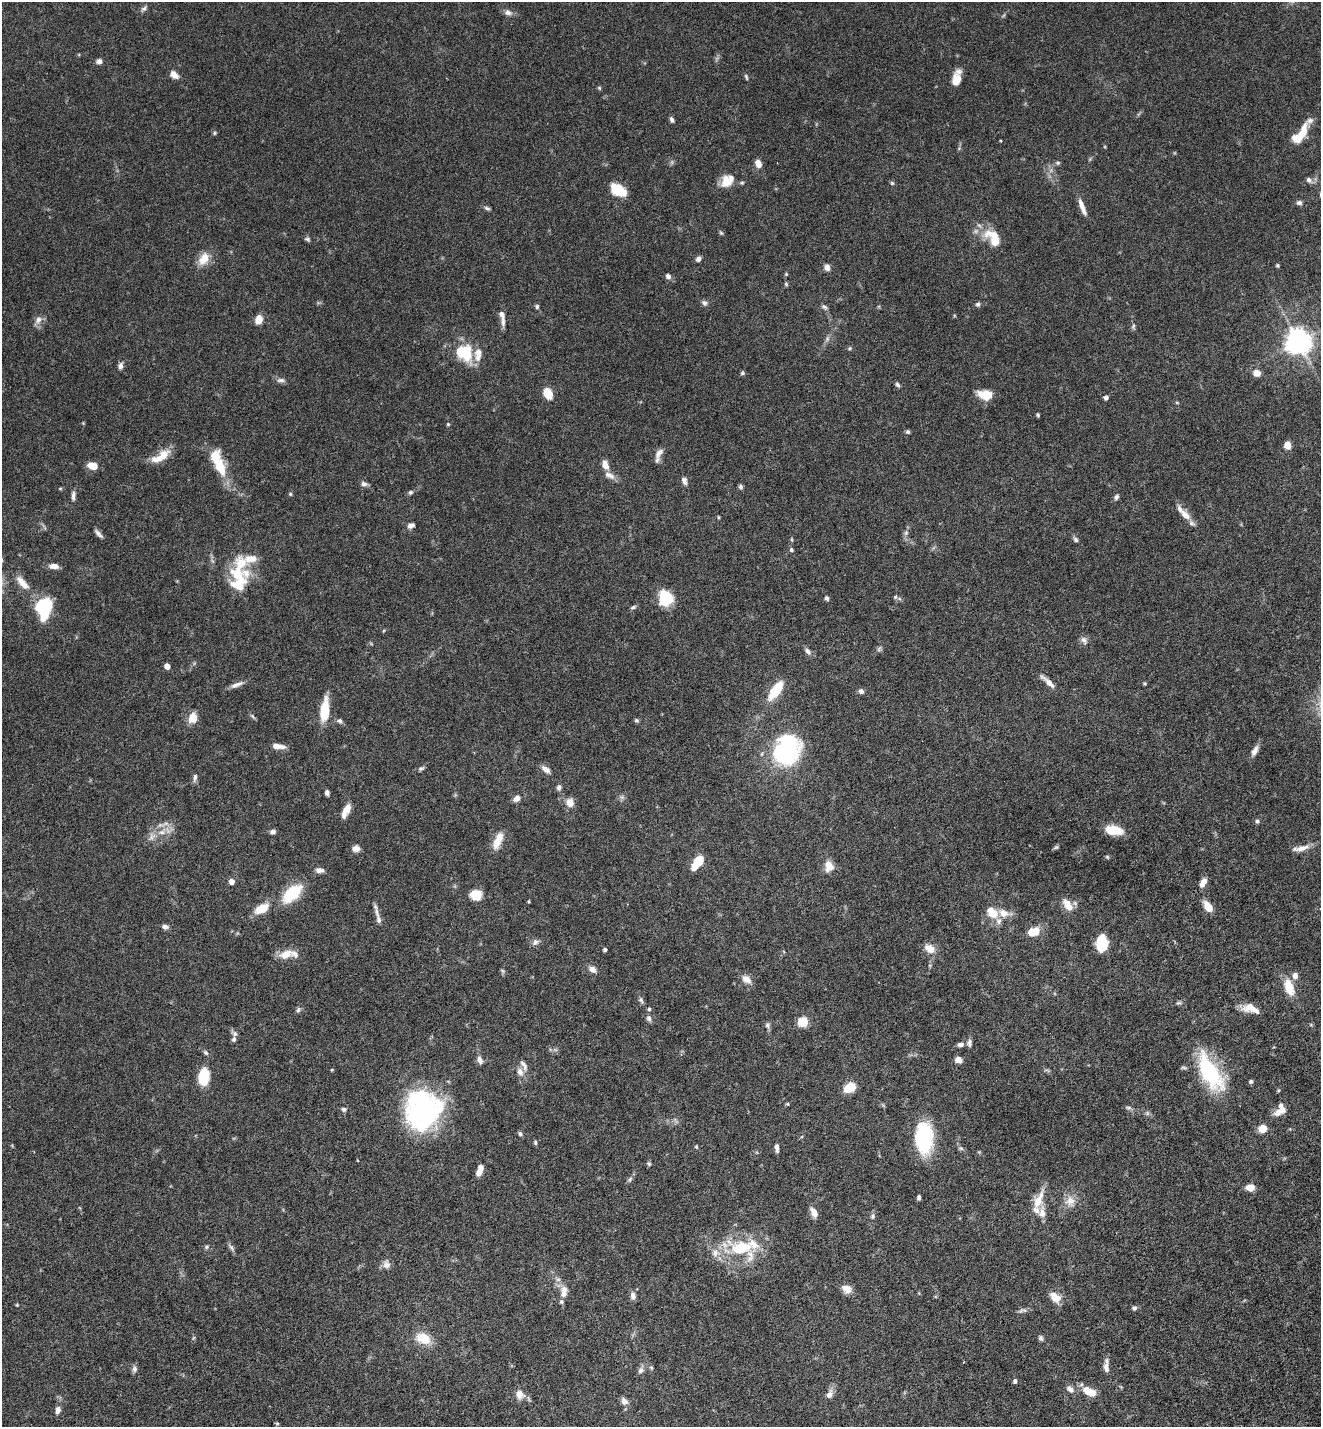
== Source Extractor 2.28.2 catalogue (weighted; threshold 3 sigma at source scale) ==
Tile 6 of 4 x 4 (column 2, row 2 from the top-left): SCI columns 1515-2833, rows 2914-4338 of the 5808 x 5823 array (HDU 1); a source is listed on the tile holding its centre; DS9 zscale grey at full resolution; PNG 1323 x 1429 px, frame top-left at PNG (2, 2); no overlay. Nothing masked; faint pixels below the display range render black.
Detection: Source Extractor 2.28.2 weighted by HDU 2 'WHT'; one run over the whole footprint, this tile lists its part. Background 0.0708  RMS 0.0023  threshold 0.00954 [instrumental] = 3 sigma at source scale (4.09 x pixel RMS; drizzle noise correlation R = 1.36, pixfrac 0.8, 0.05/0.05 arcsec/px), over >= 5 px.
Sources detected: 250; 3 too faint to see at this stretch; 2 inside a brighter object's white glare — not listed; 31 inside a brighter listed object's ellipse — not listed separately; the other 214 listed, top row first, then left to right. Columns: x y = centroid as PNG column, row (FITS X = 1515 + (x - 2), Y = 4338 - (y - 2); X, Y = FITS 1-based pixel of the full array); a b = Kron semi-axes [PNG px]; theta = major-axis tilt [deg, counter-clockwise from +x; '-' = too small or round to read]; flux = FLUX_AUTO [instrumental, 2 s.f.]
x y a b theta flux
144 9 11 5 46 0.6
508 12 11 7 -13 0.9
99 61 7 6 - 0.83
174 75 11 7 -39 1.4
746 77 8 4 -72 0.33
956 78 18 8 76 2.7
599 88 5 4 - 0.26
672 120 6 5 - 0.54
1303 131 18 9 73 3.1
214 133 5 5 - 0.28
1090 159 6 4 72 0.25
758 163 10 7 -66 1.3
1058 163 7 5 2 0.37
1309 180 9 6 -40 0.76
727 181 17 13 42 3.1
742 183 6 4 7 0.31
892 183 5 5 - 0.3
618 190 17 10 -32 5.1
1299 203 8 6 8 0.57
1082 207 21 6 -69 1.8
487 208 8 4 -25 0.43
721 233 6 5 - 0.29
992 235 31 12 -10 3.9
307 239 8 5 -20 0.43
204 259 19 12 59 2.8
698 259 7 6 - 0.66
1278 265 4 4 - 0.25
827 267 7 6 - 1.1
786 274 5 4 - 0.23
668 276 6 5 - 0.74
786 284 6 5 - 0.29
704 303 8 7 - 0.61
978 304 6 6 - 0.45
537 307 7 5 90 0.38
824 307 9 5 -37 0.5
502 315 11 6 -65 1
38 320 12 9 51 1.2
259 320 8 6 74 3.1
1133 326 7 5 69 0.41
827 339 8 5 66 0.58
1298 341 9 9 - 150
849 348 6 4 21 0.29
467 356 22 16 -78 4.8
120 366 8 6 82 0.74
742 373 6 5 - 0.34
1257 373 9 7 -19 1.5
281 380 11 6 0 0.71
897 384 7 5 -56 0.44
548 394 9 6 -63 5.3
987 395 14 12 17 2.8
1106 398 5 5 - 0.6
1177 403 6 3 -20 0.21
1038 415 4 3 - 0.28
448 424 5 4 - 0.23
908 432 6 5 - 0.36
1287 445 7 6 - 2.1
659 453 15 7 54 1.2
163 455 19 11 41 3.3
215 458 27 14 -62 6.1
92 465 10 7 -17 2.8
605 465 12 7 -69 1.5
684 481 10 6 -70 0.81
364 484 9 6 -14 0.73
740 487 6 5 - 0.45
410 492 6 6 - 0.43
290 494 5 5 - 0.25
73 496 12 5 84 0.8
1116 497 8 5 67 0.52
1184 513 25 7 -49 2.5
718 517 5 3 - 0.19
411 525 9 6 26 0.83
906 533 7 6 - 0.57
98 534 14 5 -46 0.74
1075 539 8 5 -51 0.5
791 550 6 5 - 0.4
54 566 12 6 -4 1.3
238 575 33 24 -27 8.2
22 583 23 9 -48 2.6
895 597 6 5 - 0.35
666 598 14 13 - 7.5
827 598 5 4 - 0.47
633 607 8 4 19 0.38
44 608 21 13 81 13
384 630 5 3 - 0.2
1084 640 11 8 -57 0.87
879 649 8 5 60 0.45
808 651 10 6 -53 0.77
167 666 5 5 - 1.3
1048 682 23 5 -42 1.6
1145 683 4 4 - 0.26
236 685 19 6 21 1.1
776 690 18 8 54 7.7
861 691 6 5 - 0.76
325 710 24 9 83 5.8
252 716 10 4 -45 0.37
193 718 11 8 69 2.7
636 720 6 5 - 0.34
340 721 8 6 -13 0.51
276 746 10 7 -14 1
785 751 27 22 58 29
1255 751 15 7 62 1.2
421 768 8 6 19 0.43
546 769 13 7 -32 1.1
195 777 12 5 81 0.62
559 787 7 5 84 0.6
327 793 5 4 - 0.61
622 797 8 6 -7 0.51
517 798 9 7 34 1.1
570 803 8 7 - 2.1
347 809 12 8 63 1.9
1257 821 6 5 - 0.39
1114 830 17 9 -8 4.7
162 832 15 9 31 2.4
273 832 7 5 16 0.64
498 840 21 8 67 3.2
1056 847 8 4 35 0.35
1301 848 25 7 12 1.8
356 849 9 7 6 1
1107 857 6 4 -45 0.27
698 862 12 6 53 7.3
829 866 12 10 86 2.3
320 870 12 7 0 0.87
231 882 5 5 - 1.4
1203 882 12 6 62 1.5
292 894 20 11 43 9.6
476 895 10 9 - 4.3
529 901 5 3 - 0.19
1067 905 16 9 -55 2.5
1208 907 10 6 -54 3.1
262 909 19 10 27 3.4
992 912 17 11 -47 3.2
377 913 18 6 -72 1.2
165 927 8 6 -7 0.75
1033 932 13 9 19 3.6
535 942 10 8 40 0.75
1102 943 14 10 86 6.9
930 949 15 10 -34 2.1
605 950 4 4 - 0.36
286 954 20 10 19 2.5
592 969 11 7 -31 1.2
503 971 7 4 -32 0.31
1295 976 9 7 82 1
746 979 12 8 -36 1.6
1289 987 19 10 -72 4
641 1000 9 6 -70 0.52
1178 1003 8 5 18 0.41
1250 1007 19 11 10 2.3
649 1009 5 4 - 0.35
298 1010 8 5 79 0.47
649 1018 9 6 -68 0.66
803 1022 6 6 - 9.5
767 1025 8 7 - 0.54
234 1033 10 6 -37 0.58
969 1043 10 6 83 0.66
960 1044 8 6 8 0.68
206 1053 8 6 -45 0.45
480 1060 10 6 -75 0.93
959 1060 6 5 - 1.7
332 1070 5 3 - 0.17
520 1072 11 8 -73 1.3
1210 1072 45 19 -60 18
204 1077 14 8 87 8.9
1251 1081 5 5 - 0.34
850 1087 11 7 30 4.6
787 1104 5 4 - 0.23
1128 1108 8 5 5 0.43
344 1109 6 6 - 0.48
422 1110 34 28 59 49
1147 1113 6 5 - 0.42
1278 1113 11 8 27 1.5
1263 1129 5 5 - 5.3
520 1134 6 5 - 0.44
924 1138 34 19 -89 15
535 1143 6 5 - 0.33
696 1147 6 4 -69 0.25
777 1148 8 4 -84 0.84
961 1148 7 5 -21 0.43
649 1164 6 5 - 0.33
480 1170 12 6 70 1.8
630 1179 9 4 55 0.49
1250 1187 9 7 -2 1.9
919 1197 5 3 - 0.45
1039 1200 28 11 68 3.4
1070 1201 16 13 -83 2.2
814 1212 11 6 -63 1.7
873 1216 8 6 69 0.52
206 1247 7 5 -22 0.39
231 1248 11 6 -55 0.59
741 1248 41 23 -2 12
386 1264 12 9 -75 1.2
558 1279 7 6 - 0.6
564 1289 10 9 - 1.3
847 1289 12 9 -24 1.6
633 1296 10 7 -83 0.89
1055 1297 14 9 -43 2.4
561 1302 6 6 - 0.43
17 1305 5 4 - 0.18
1134 1308 6 6 - 0.49
1024 1310 8 6 -12 0.59
193 1338 6 4 71 0.27
423 1338 20 13 -22 4.3
1041 1338 7 5 -57 0.49
1106 1367 13 7 -81 1.2
651 1368 6 5 - 0.3
134 1369 9 7 -85 0.67
641 1370 10 7 57 0.8
1015 1381 6 4 83 0.4
1070 1389 11 7 -41 1.1
1089 1391 16 8 -26 3.6
519 1394 10 8 -47 2.1
829 1394 12 7 65 1.3
624 1401 10 8 -54 1.2
58 1410 10 6 78 0.9
277 1423 6 4 -1 0.22